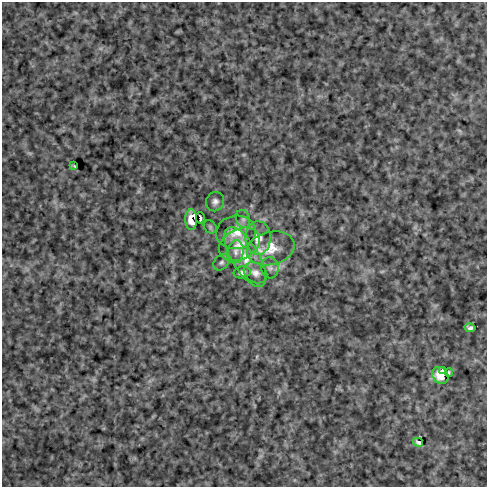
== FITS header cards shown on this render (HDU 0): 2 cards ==
NAXIS1  =                  485
NAXIS2  =                  485

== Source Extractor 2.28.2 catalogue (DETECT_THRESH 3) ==
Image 485 x 485 px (HDU 0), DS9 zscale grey, 1 PNG px = 1 image px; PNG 489 x 489 px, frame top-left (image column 1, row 485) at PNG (2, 2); each listed source drawn as its Kron ellipse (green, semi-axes under 4 px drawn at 4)
Background 0.287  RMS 1.9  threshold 5.63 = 3 sigma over >= 5 px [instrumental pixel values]
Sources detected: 21; all 21 listed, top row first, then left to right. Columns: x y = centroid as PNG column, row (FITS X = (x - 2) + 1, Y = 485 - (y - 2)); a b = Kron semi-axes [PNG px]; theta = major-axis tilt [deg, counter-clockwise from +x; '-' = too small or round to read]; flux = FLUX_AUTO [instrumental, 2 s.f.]
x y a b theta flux
74 166 4 2 - 110
215 202 10 9 - 550
200 218 6 2 -85 260
243 219 9 7 -74 440
191 220 10 6 -89 1100
210 227 7 5 -47 210
236 232 20 16 12 2200
258 238 17 12 -89 1900
239 244 22 15 27 2500
271 248 24 16 13 3000
236 252 11 8 83 700
245 257 34 14 -59 3500
221 262 9 7 44 410
270 268 10 8 -82 590
242 272 8 6 12 360
255 273 12 9 -31 800
470 328 5 4 - 300
443 370 4 2 - 66
449 372 4 2 - 120
440 375 9 7 -50 1200
418 442 5 3 - 260